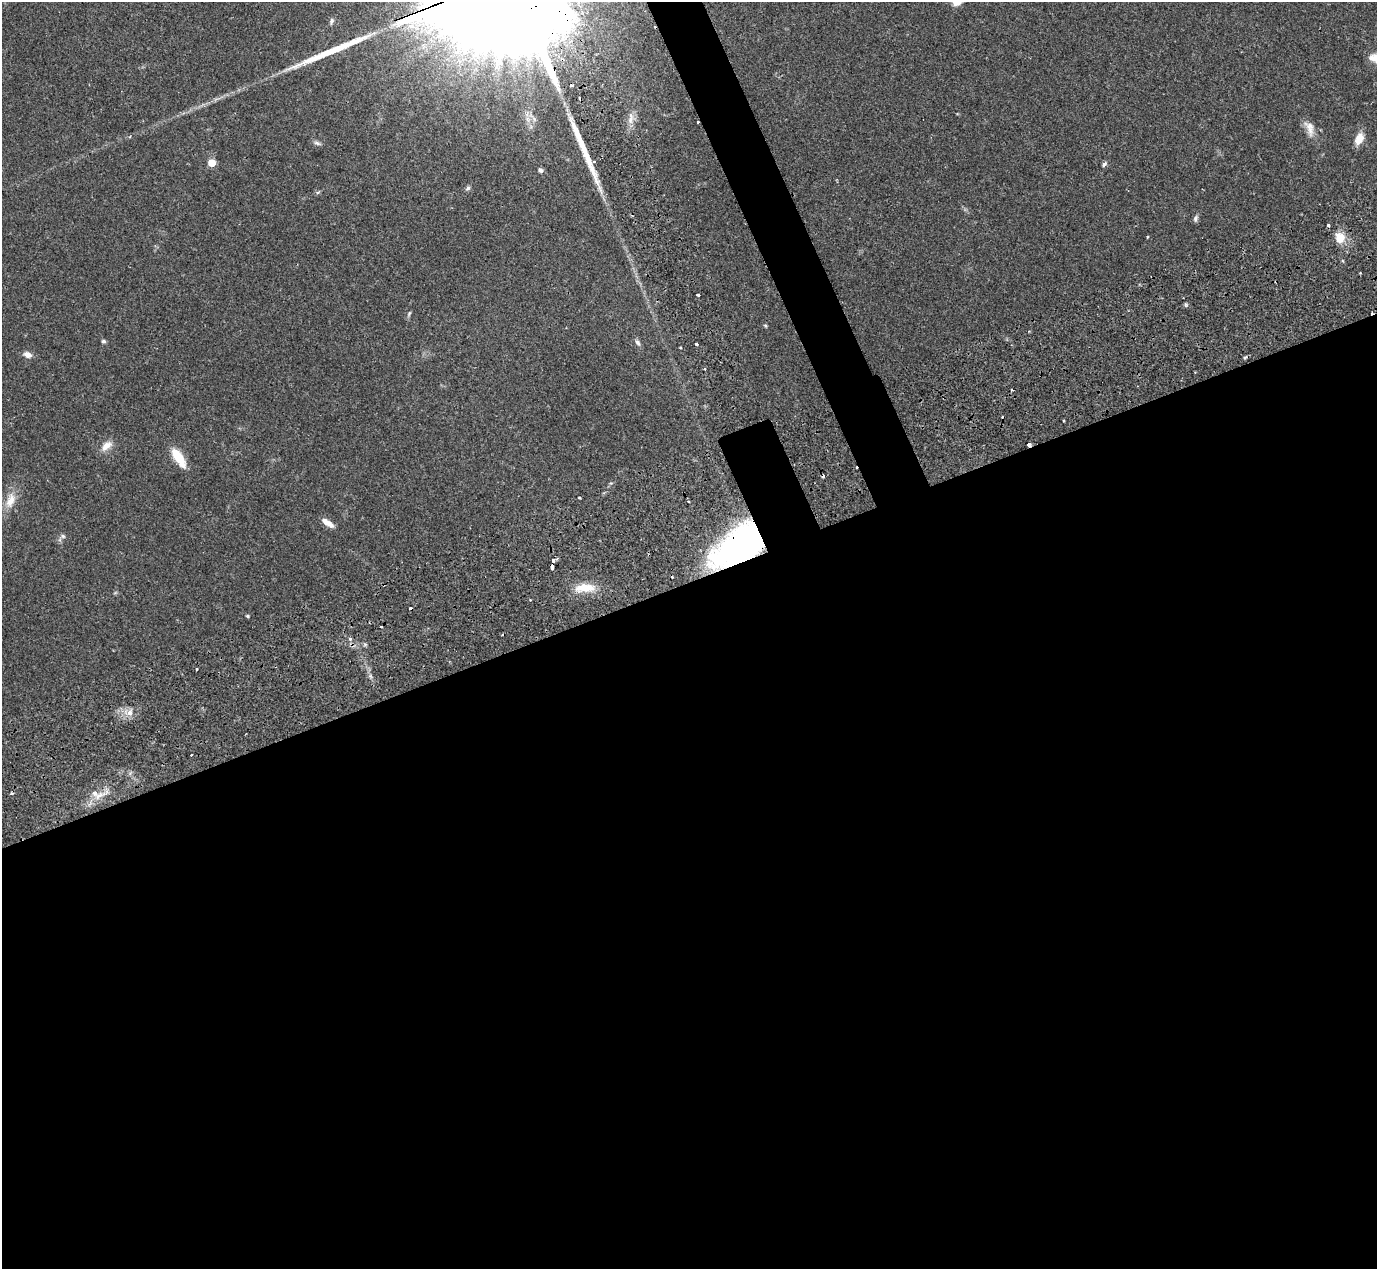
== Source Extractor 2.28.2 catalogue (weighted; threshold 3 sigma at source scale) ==
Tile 15 of 4 x 4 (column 3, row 4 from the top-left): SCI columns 2900-4274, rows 291-1557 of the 5747 x 5795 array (HDU 1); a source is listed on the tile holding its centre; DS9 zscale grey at full resolution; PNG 1379 x 1271 px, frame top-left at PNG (2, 2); no overlay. Shown black and unused: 56% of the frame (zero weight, under 2 of 3 exposures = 9% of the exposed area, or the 3 px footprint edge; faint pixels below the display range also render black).
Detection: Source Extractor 2.28.2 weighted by HDU 2 'WHT'; one run over the whole footprint, this tile lists its part. Background 0.0827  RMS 0.0057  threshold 0.0258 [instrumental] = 3 sigma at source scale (4.5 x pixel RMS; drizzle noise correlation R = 1.50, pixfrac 1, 0.05/0.05 arcsec/px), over >= 5 px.
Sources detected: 57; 9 cosmic-ray / hot-pixel residue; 3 long thin detections or spike segments (spike, bleed or trail) — not listed; the other 45 listed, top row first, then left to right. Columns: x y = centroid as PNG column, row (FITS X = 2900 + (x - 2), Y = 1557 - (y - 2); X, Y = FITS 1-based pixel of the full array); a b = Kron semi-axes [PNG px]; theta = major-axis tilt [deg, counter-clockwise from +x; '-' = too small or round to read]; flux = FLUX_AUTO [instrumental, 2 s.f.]
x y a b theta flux
332 21 8 5 62 1.4
571 85 3 2 - 0.68
631 118 17 7 82 4.5
1310 128 23 10 -71 5.5
1359 139 13 8 63 6.9
317 143 10 5 -18 1.5
594 162 3 3 - 1.3
212 163 5 5 - 14
1104 164 8 5 39 1.2
540 170 5 4 - 2
468 188 7 5 34 1.3
1195 218 9 6 79 1.6
1328 225 3 3 - 2.1
1147 237 4 2 - 0.5
1340 238 12 10 -84 8.6
698 295 3 3 - 2.7
1186 305 6 4 -72 0.75
409 313 8 3 63 0.86
765 325 5 3 - 0.63
103 341 6 5 - 0.97
638 343 10 6 -58 1.7
696 344 3 3 - 2
28 355 11 7 -15 3.1
1245 357 9 3 21 0.83
704 369 3 2 - 0.86
1012 390 3 3 - 0.66
1064 421 3 2 - 0.72
1029 444 4 3 - 3.5
106 446 17 9 43 4.9
178 457 20 8 -57 15
10 500 23 12 72 8.4
688 501 3 2 - 0.83
327 523 17 6 -33 4.4
63 536 7 5 -6 1.3
741 545 37 20 32 220
553 560 4 3 - 2.3
552 567 4 3 - 3.1
585 588 27 10 3 11
247 616 5 3 - 0.65
503 634 3 2 - 0.56
350 638 4 3 - 1.5
197 669 3 2 - 0.74
130 712 7 6 - 4.2
191 755 3 2 - 0.66
94 792 6 5 - 3.5
Overlapping masked pixels (flux is a lower limit): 3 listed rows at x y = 1029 444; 741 545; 552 567